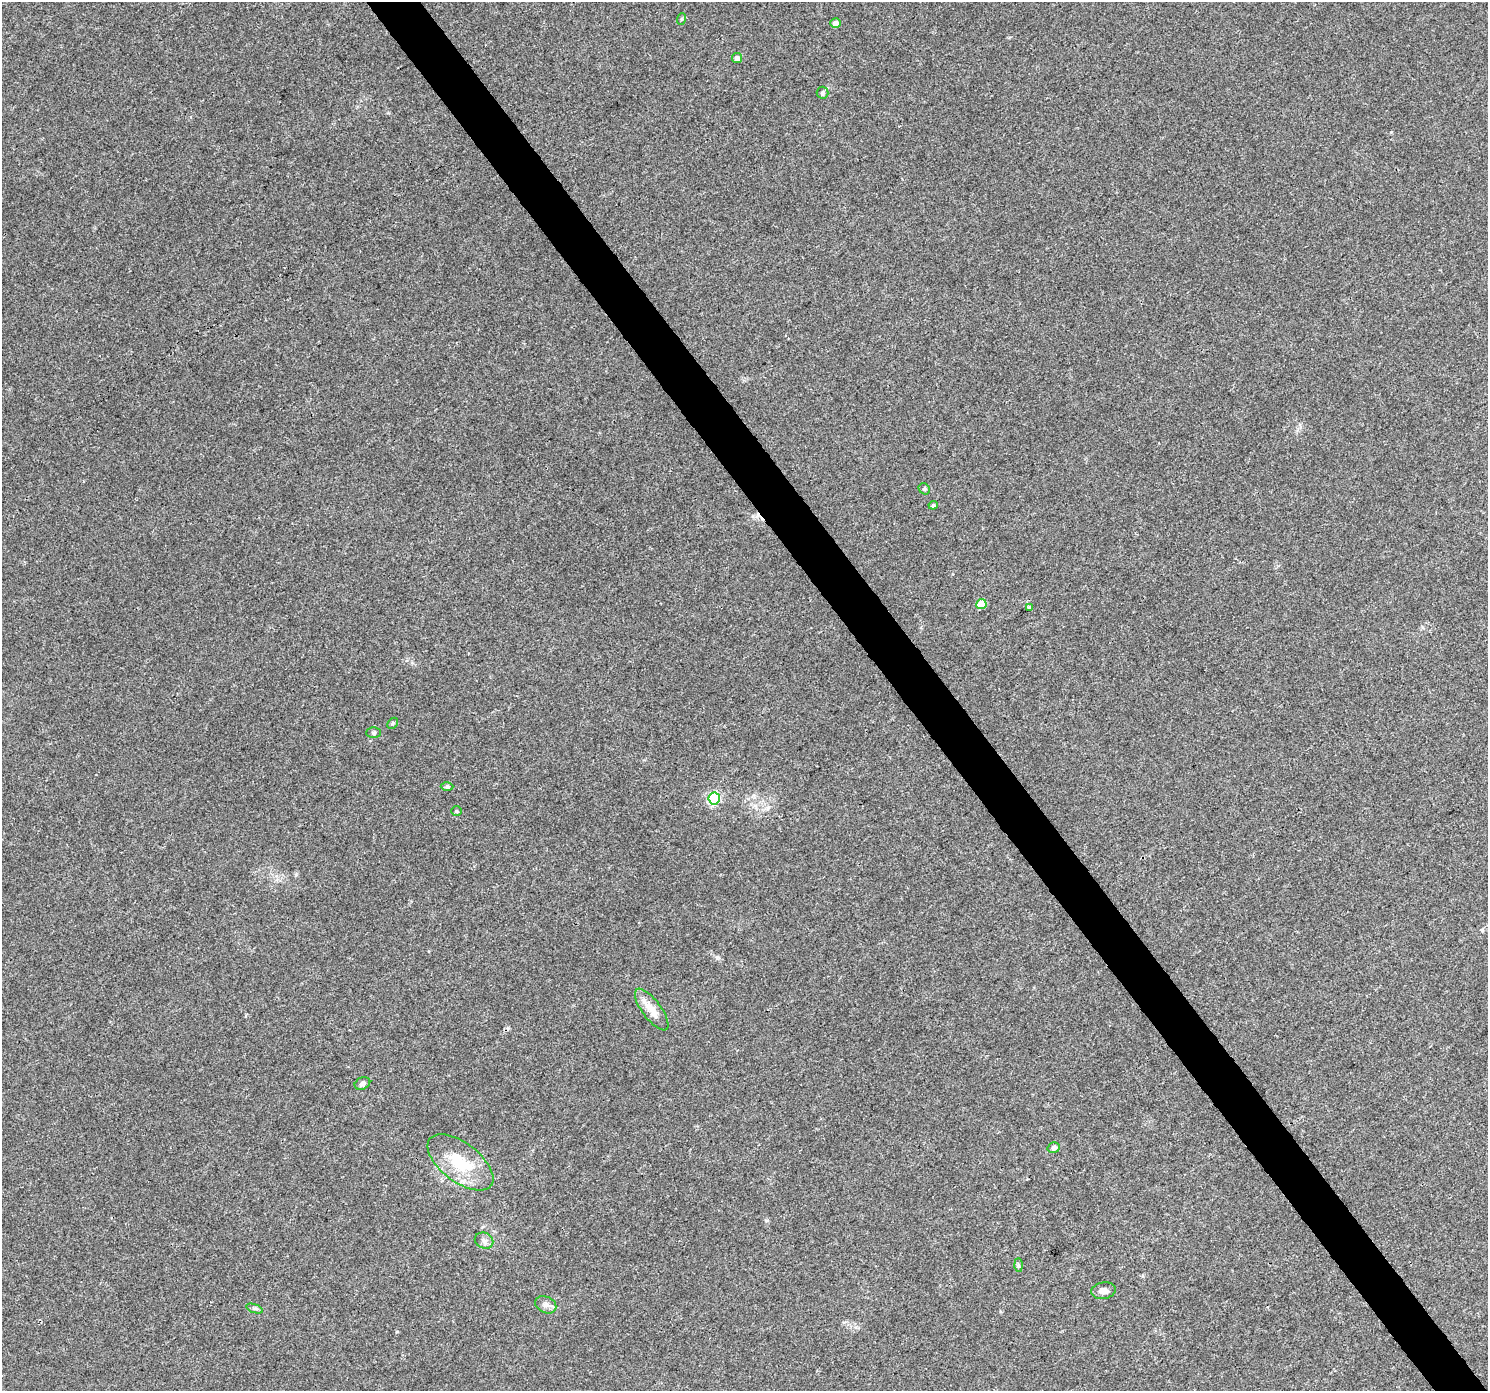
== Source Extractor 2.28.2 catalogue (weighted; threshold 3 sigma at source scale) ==
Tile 6 of 4 x 4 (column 2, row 2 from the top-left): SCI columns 1491-2976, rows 2972-4360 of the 5949 x 5879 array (HDU 1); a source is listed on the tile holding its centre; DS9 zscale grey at full resolution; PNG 1490 x 1393 px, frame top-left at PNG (2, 2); each listed source drawn as its Kron ellipse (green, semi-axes under 4 px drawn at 4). Shown black and unused: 4% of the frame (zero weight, under 3 of 4 exposures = <1% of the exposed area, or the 3 px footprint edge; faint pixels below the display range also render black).
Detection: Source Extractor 2.28.2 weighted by HDU 2 'WHT'; one run over the whole footprint, this tile lists its part. Background 0.0257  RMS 0.003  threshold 0.0135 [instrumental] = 3 sigma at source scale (4.5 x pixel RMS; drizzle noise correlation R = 1.50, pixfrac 1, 0.0396/0.0396 arcsec/px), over >= 5 px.
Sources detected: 23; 1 cosmic-ray / hot-pixel residue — neither listed nor drawn; the other 22 listed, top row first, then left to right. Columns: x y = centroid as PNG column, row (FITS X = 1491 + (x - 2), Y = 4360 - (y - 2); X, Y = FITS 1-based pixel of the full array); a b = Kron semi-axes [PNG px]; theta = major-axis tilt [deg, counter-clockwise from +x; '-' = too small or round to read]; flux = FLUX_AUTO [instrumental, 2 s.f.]
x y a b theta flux
681 19 6 3 71 0.31
835 23 5 5 - 1.5
737 58 5 5 - 1.5
822 93 6 6 - 0.58
924 489 6 5 - 0.5
933 505 4 4 - 0.51
981 604 5 5 - 6.2
1029 608 4 3 - 1.4
393 723 6 4 46 0.43
373 733 7 5 0 0.51
447 786 6 4 1 0.47
714 798 6 5 - 36
456 811 5 4 - 0.37
652 1010 25 9 -53 4.4
362 1083 8 6 24 1
1054 1148 6 5 - 1.1
460 1162 38 19 -38 13
484 1241 9 8 - 1.2
1018 1265 7 4 -89 0.54
1103 1291 12 8 8 1.7
546 1305 11 8 -26 1.4
254 1308 9 4 -19 0.56